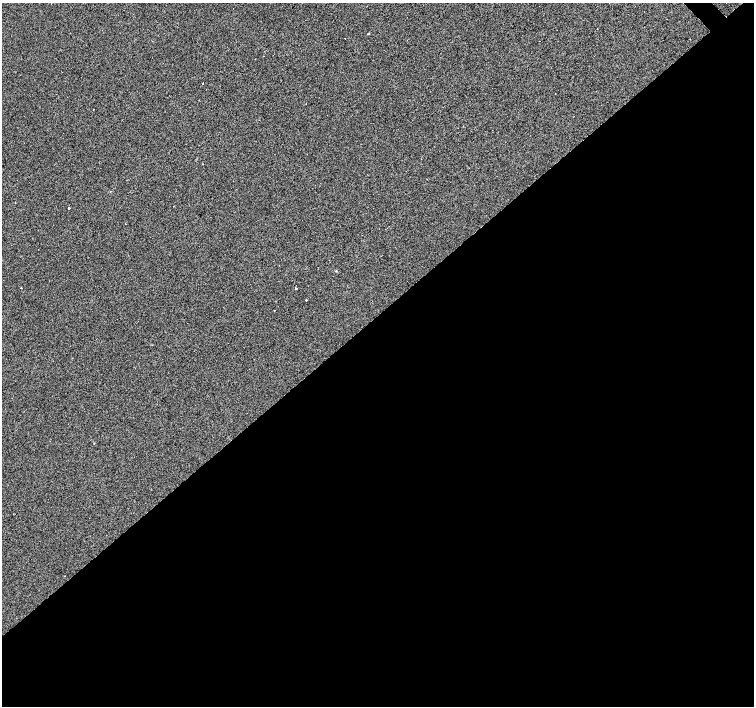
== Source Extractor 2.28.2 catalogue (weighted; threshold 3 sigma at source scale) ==
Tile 15 of 4 x 4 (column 3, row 4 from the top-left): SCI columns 3008-4510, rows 174-1581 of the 6070 x 6041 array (HDU 1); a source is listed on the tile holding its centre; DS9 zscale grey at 2 x 2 block average (1 PNG px = mean of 2 x 2 image px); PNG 756 x 708 px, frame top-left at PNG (2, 3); no overlay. Shown black and unused: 56% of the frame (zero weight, under 2 of 3 exposures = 3% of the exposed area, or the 3 px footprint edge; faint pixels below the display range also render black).
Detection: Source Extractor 2.28.2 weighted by HDU 2 'WHT'; one run over the whole footprint, this tile lists its part. Background 0.0238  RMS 0.013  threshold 0.0577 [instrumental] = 3 sigma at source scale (4.5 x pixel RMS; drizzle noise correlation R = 1.50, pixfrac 1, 0.0396/0.0396 arcsec/px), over >= 5 px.
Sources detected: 14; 2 cosmic-ray / hot-pixel residue — not listed; the other 12 listed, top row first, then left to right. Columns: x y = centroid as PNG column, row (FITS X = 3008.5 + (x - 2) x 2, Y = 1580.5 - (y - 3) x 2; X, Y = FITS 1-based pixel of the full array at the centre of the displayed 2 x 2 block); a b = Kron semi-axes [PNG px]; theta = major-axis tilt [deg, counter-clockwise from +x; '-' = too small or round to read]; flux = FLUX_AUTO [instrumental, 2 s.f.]
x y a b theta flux
368 34 3 2 - 1.6
345 39 2 2 - 5.3
203 83 2 2 - 8.8
206 89 2 2 - 0.99
93 109 2 2 - 0.84
15 203 2 2 - 1.6
69 208 2 2 - 18
336 271 3 2 - 1.3
21 288 2 2 - 5.5
296 289 2 2 - 11
306 300 2 2 - 22
274 310 2 2 - 1.2
Diffuse or blended objects may show on this block-average render without a row.